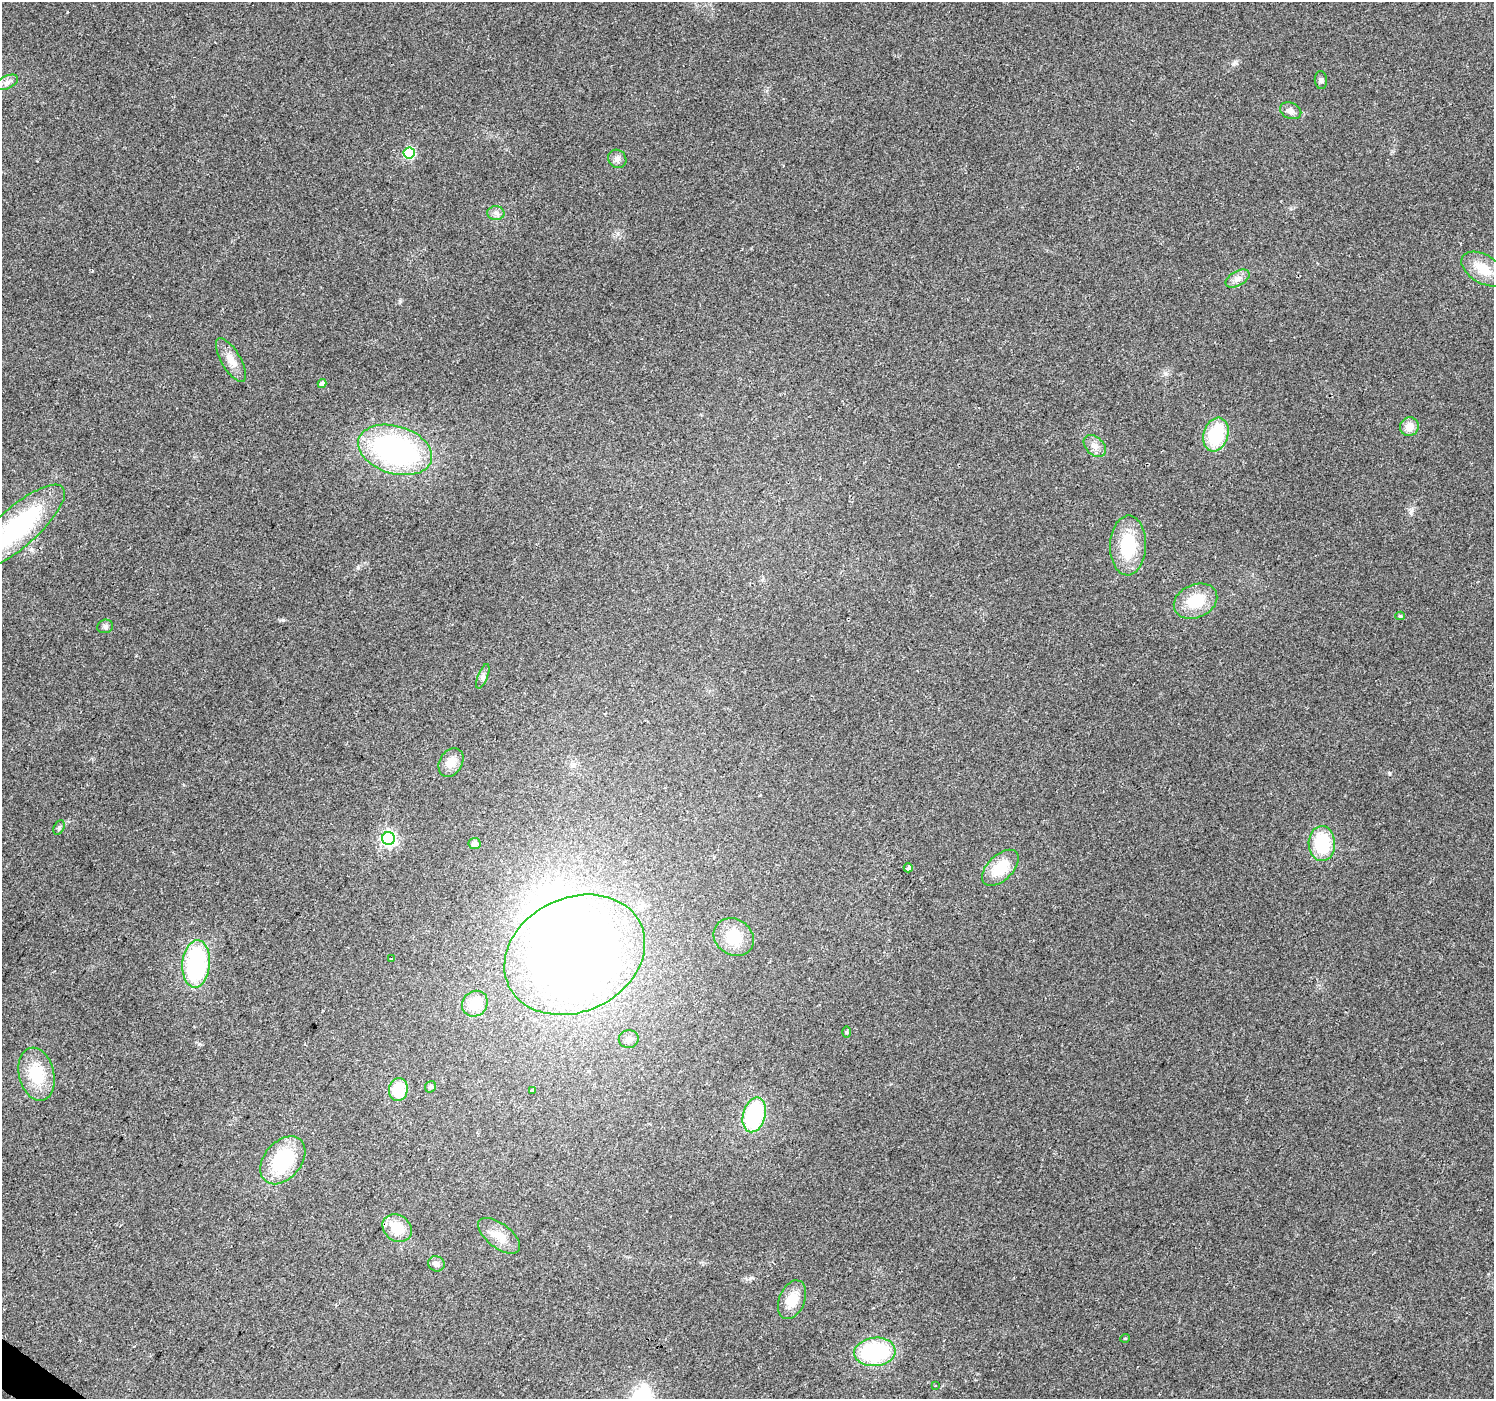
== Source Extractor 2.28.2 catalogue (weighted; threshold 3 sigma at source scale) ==
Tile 7 of 4 x 4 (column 3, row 2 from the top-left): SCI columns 2985-4476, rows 2973-4369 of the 5973 x 6011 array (HDU 1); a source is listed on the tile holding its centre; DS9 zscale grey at full resolution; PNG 1496 x 1401 px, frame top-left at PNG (2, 2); each listed source drawn as its Kron ellipse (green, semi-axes under 4 px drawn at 4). Shown black and unused: <1% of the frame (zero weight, under 2 of 3 exposures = <1% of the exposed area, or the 3 px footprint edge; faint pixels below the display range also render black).
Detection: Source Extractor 2.28.2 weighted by HDU 2 'WHT'; one run over the whole footprint, this tile lists its part. Background 0.0862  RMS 0.0092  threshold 0.0414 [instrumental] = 3 sigma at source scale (4.5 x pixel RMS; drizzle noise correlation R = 1.50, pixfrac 1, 0.0396/0.0396 arcsec/px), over >= 5 px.
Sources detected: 50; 2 inside a brighter object's white glare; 1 cosmic-ray / hot-pixel residue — neither listed nor drawn; the other 47 listed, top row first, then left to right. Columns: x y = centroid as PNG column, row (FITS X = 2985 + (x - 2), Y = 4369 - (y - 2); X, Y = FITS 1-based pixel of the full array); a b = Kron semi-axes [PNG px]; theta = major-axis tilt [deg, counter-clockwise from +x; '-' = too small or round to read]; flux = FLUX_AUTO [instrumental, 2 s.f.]
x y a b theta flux
1321 80 9 6 -84 2.5
7 82 12 6 25 4.3
1291 111 11 8 -23 5.3
409 153 6 5 - 75
617 159 10 8 -45 4.2
496 213 8 7 - 3.6
1483 269 24 14 -31 21
1238 278 13 7 28 5.5
231 360 25 9 -59 12
322 383 4 4 - 5.4
1409 427 9 9 - 10
1216 435 17 12 72 57
1095 446 13 8 -44 6.2
395 450 38 24 -17 210
17 527 60 20 41 130
1128 545 30 18 88 45
1196 601 22 16 23 32
1400 616 5 4 - 1.4
105 626 8 6 15 2.7
483 676 13 5 69 3.1
451 762 15 11 60 11
59 828 7 5 63 1.8
388 838 6 6 - 230
475 843 6 6 - 5.6
1322 843 17 13 -88 50
908 868 4 4 - 26
1000 868 22 12 44 29
734 937 21 18 -33 27
575 955 73 57 25 820
391 959 3 2 - 0.86
196 964 24 14 86 120
475 1004 13 12 - 21
846 1032 6 4 89 1
629 1039 10 9 - 4.5
36 1074 27 17 -77 35
431 1087 6 5 - 2.6
398 1089 11 9 79 32
532 1090 3 2 - 1.2
754 1115 18 11 74 86
283 1160 27 18 50 63
397 1228 15 13 -36 22
499 1236 25 12 -38 15
436 1264 8 7 - 4.3
792 1300 20 12 67 18
1125 1338 5 3 - 0.83
875 1352 20 14 7 95
935 1385 3 3 - 2.2
Overlapping masked pixels (flux is a lower limit): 1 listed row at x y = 17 527
Isophote crosses this tile's border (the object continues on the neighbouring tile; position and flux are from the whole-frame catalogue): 1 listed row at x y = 17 527
Unlisted compact peaks at least as high as the median listed source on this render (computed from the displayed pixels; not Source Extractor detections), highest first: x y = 283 620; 358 567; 1235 62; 1411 511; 400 301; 1165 373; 199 1044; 750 1278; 618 233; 1291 209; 136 655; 92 271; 184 785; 751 248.